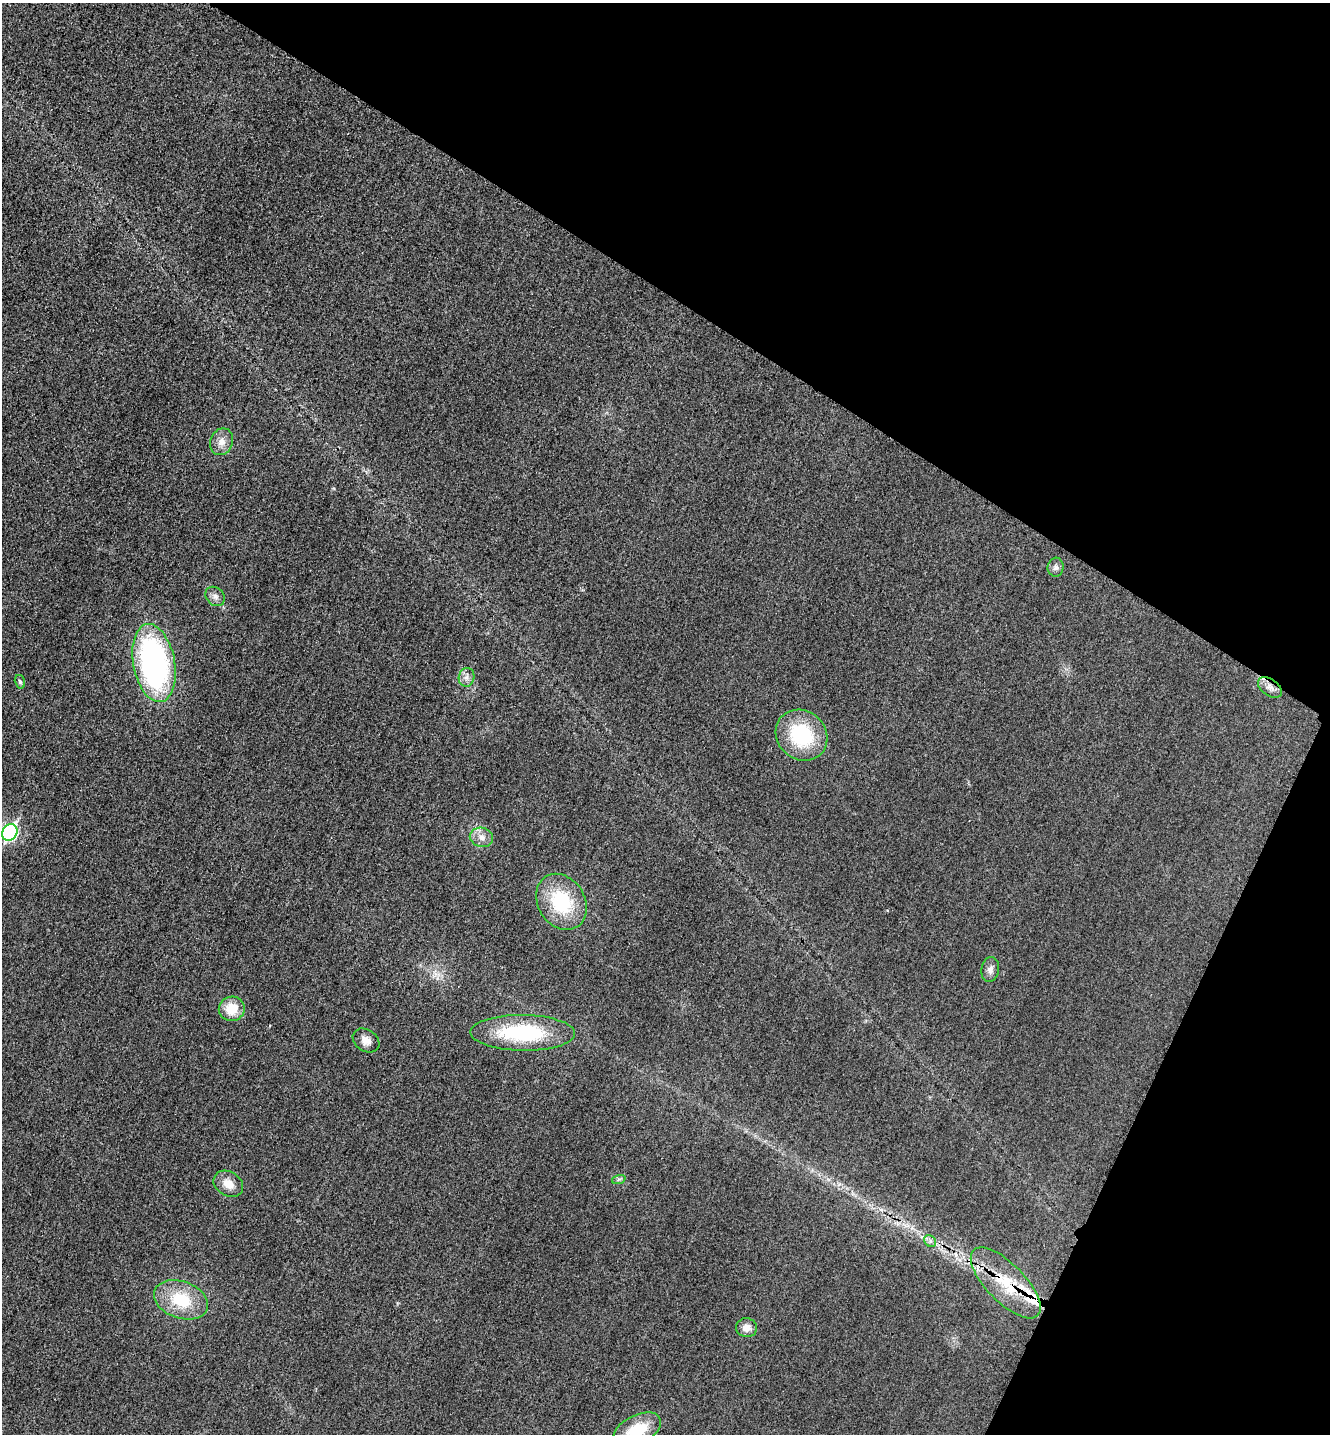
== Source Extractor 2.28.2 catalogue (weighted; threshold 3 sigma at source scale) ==
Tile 8 of 4 x 4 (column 4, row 2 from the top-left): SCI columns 4148-5475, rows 2885-4316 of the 5778 x 5772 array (HDU 1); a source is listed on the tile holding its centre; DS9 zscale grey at full resolution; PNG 1332 x 1436 px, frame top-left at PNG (2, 3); each listed source drawn as its Kron ellipse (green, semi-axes under 4 px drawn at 4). Shown black and unused: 28% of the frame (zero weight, under 3 of 4 exposures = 2% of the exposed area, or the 3 px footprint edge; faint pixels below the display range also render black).
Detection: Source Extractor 2.28.2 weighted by HDU 2 'WHT'; one run over the whole footprint, this tile lists its part. Background 0.0187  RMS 0.0056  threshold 0.0252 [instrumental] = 3 sigma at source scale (4.5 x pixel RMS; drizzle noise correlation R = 1.50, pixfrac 1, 0.05/0.05 arcsec/px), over >= 5 px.
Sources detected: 23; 1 inside a brighter listed object's ellipse — not listed separately; the other 22 listed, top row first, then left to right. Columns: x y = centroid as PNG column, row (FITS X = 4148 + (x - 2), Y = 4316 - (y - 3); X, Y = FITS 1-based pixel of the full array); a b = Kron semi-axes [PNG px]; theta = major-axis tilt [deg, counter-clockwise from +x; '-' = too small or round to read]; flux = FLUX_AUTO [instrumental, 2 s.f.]
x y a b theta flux
221 442 14 11 68 5.1
1056 567 9 8 - 2.1
215 596 11 8 -46 2.8
154 663 39 21 -79 140
467 677 9 8 - 2.7
20 682 7 5 -74 1.1
1270 687 13 8 -37 3.4
801 735 27 24 -42 40
10 832 9 7 61 110
481 837 12 9 -12 4.2
561 902 30 23 -58 35
990 969 12 8 81 3
232 1009 13 12 - 13
523 1033 52 18 -1 49
366 1040 14 10 -33 4.6
619 1179 7 4 18 1.1
228 1184 16 12 -32 6.9
930 1241 6 5 - 1.4
1006 1283 46 19 -46 28
181 1300 28 18 -20 24
747 1328 10 9 - 4.1
637 1430 26 14 28 20
Overlapping masked pixels (flux is a lower limit): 1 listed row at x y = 1006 1283
Isophote crosses this tile's border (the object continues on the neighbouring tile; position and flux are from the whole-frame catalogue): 2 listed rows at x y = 10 832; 637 1430